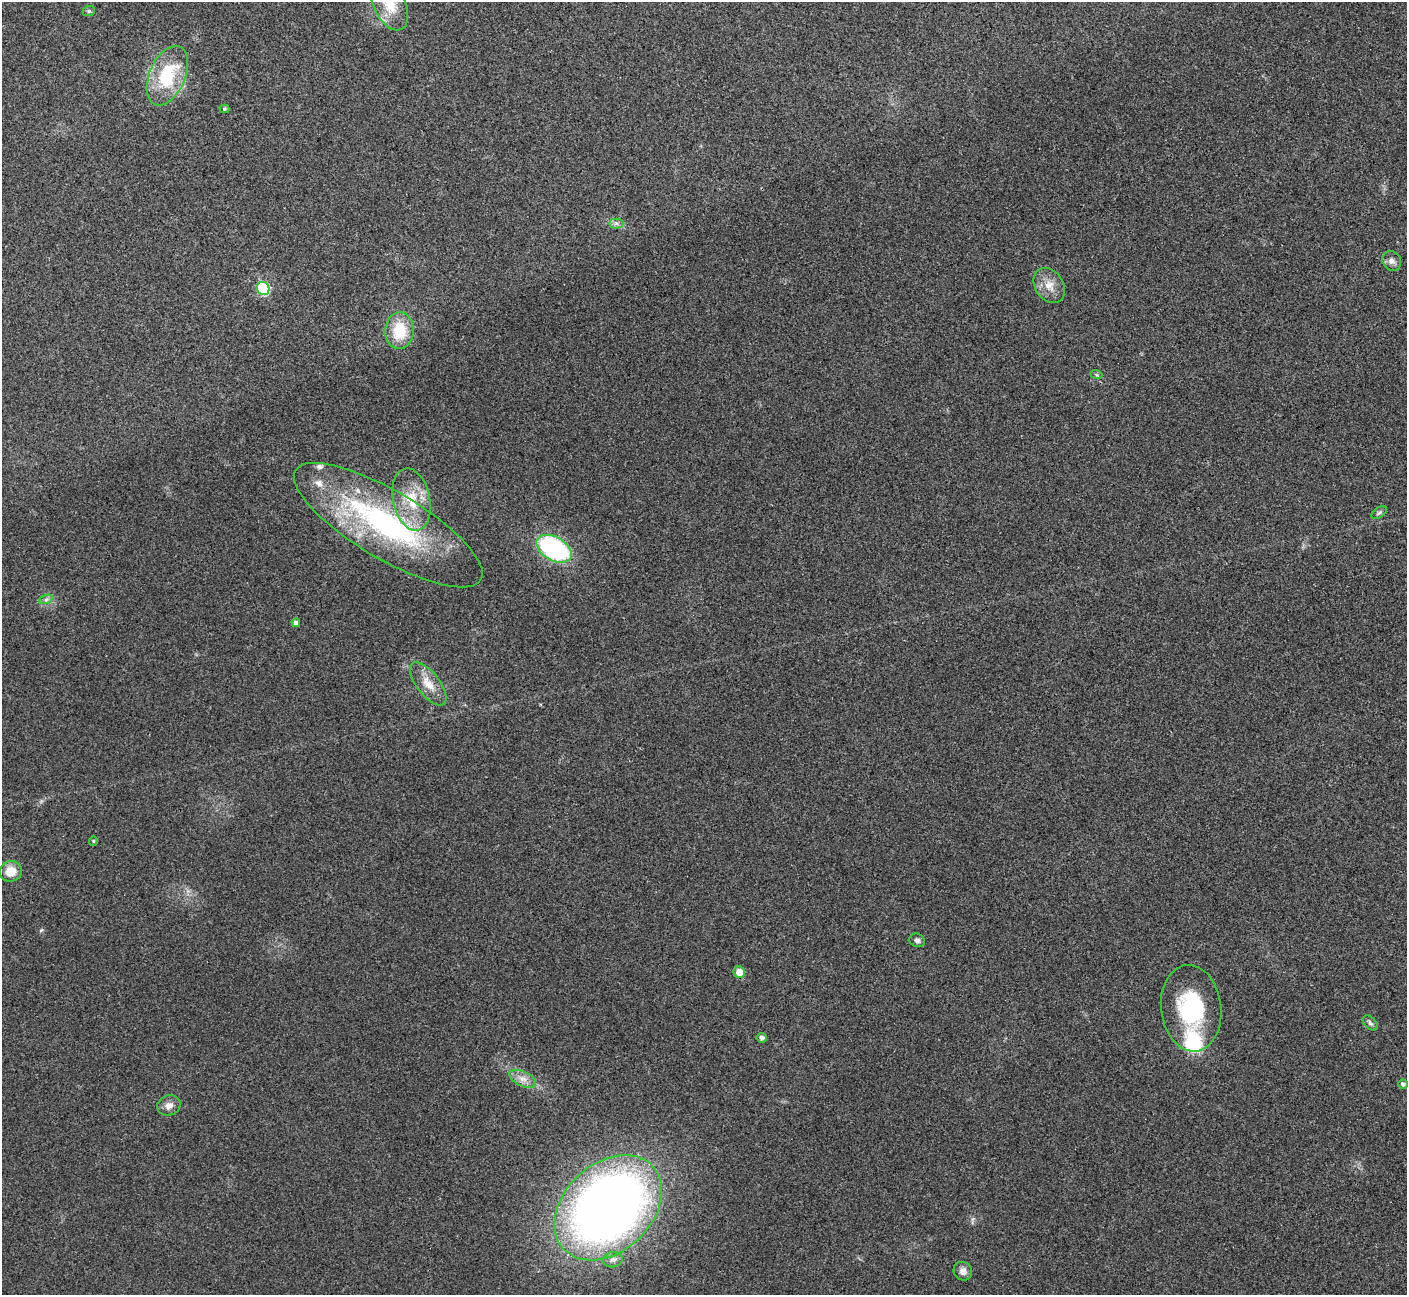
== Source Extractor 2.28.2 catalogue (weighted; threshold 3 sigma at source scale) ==
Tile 10 of 4 x 4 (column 2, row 3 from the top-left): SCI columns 1411-2815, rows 1453-2745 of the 5634 x 5622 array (HDU 1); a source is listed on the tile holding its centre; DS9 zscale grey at full resolution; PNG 1409 x 1297 px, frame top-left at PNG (2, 2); each listed source drawn as its Kron ellipse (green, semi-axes under 4 px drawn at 4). Shown black and unused: <1% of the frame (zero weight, under 3 of 4 exposures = <1% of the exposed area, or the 3 px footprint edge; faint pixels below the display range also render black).
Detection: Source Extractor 2.28.2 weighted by HDU 2 'WHT'; one run over the whole footprint, this tile lists its part. Background 0.0537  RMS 0.0067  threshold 0.0302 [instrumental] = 3 sigma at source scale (4.5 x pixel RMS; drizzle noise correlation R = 1.50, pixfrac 1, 0.05/0.05 arcsec/px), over >= 5 px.
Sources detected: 34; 4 inside a brighter listed object's ellipse — not listed separately; the other 30 listed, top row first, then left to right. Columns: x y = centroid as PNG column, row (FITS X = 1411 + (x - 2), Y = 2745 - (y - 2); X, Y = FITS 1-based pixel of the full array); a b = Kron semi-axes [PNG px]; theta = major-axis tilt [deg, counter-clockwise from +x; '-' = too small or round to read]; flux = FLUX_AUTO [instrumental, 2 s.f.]
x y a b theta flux
390 4 28 16 -65 17
89 11 6 5 - 1.1
167 76 31 18 66 37
224 109 5 4 - 0.92
616 223 7 5 0 2
1392 261 10 9 - 3.4
1049 286 19 14 -57 9
263 288 7 6 - 47
399 331 18 14 88 22
1096 374 6 4 -20 0.95
411 499 31 18 -78 25
1379 512 8 5 33 1.5
388 525 108 34 -31 150
554 549 19 11 -30 110
46 599 7 4 20 1.5
296 623 4 4 - 2.7
428 684 26 11 -52 11
93 841 4 4 - 0.76
11 871 11 10 - 9.4
917 940 8 6 -23 2.2
739 972 6 5 - 8.5
1191 1008 43 30 -83 60
1370 1023 9 6 -45 1.6
762 1038 5 5 - 2.3
523 1079 14 7 -25 5.3
1403 1084 5 4 - 1.9
169 1105 12 10 23 4.4
608 1208 61 44 43 610
613 1260 10 7 12 2.8
963 1271 10 9 - 4
Isophote crosses this tile's border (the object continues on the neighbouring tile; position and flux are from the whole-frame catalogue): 1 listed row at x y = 390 4